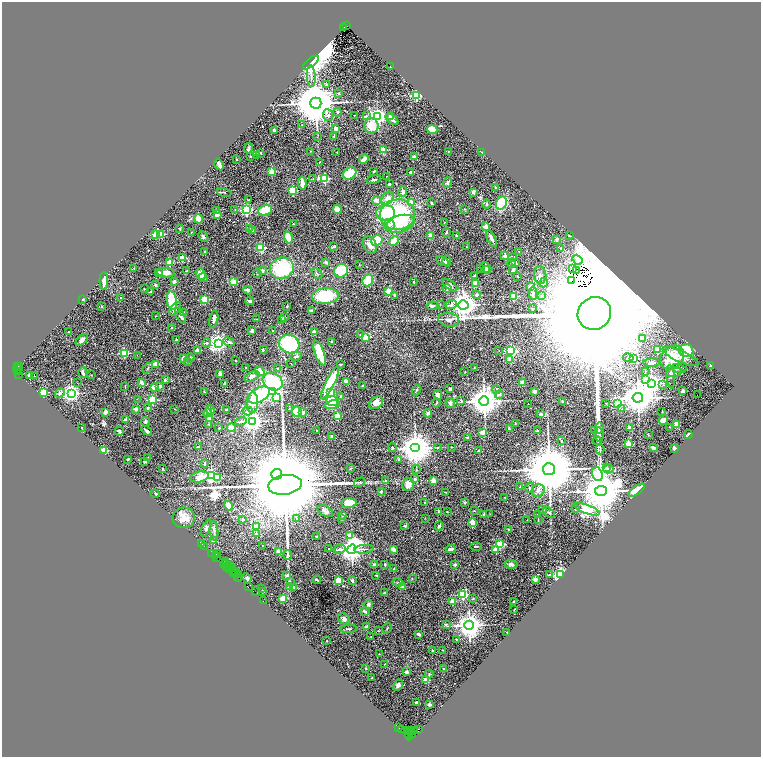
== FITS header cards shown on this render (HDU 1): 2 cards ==
NAXIS1  =                 1517
NAXIS2  =                 1510

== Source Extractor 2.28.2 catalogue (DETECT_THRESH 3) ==
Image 1517 x 1510 px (HDU 1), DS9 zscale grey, zoomed out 1/2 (1 PNG px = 2 x 2 image px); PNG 763 x 759 px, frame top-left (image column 1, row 1510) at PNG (2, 2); each listed source drawn as its Kron ellipse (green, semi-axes under 4 px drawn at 4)
Background 1.26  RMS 0.035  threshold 0.105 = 3 sigma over >= 5 px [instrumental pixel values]
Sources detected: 576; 58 cannot appear on this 1/2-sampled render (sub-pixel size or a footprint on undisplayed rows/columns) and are neither listed nor drawn; of the other 518, the 500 brightest by FLUX_AUTO listed and drawn (18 fainter detections omitted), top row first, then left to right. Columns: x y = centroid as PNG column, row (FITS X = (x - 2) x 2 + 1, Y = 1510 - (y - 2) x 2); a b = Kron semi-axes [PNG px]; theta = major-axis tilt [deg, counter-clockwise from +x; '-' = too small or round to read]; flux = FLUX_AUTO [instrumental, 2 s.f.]
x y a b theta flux
346 26 3 2 - 880
344 27 2 1 - 170
311 62 9 4 39 10000
390 67 2 1 - 2.5
311 76 11 3 -86 22
326 85 3 3 - 9.6
338 93 3 2 - 10
416 95 3 3 - 1000
316 103 6 5 - 43000
337 112 4 3 - 9.4
328 115 6 5 - 18
354 115 3 2 - 3.2
366 116 3 3 - 8.1
378 116 3 3 - 3300
390 116 3 3 - 9.1
392 119 7 3 -39 35
302 124 3 2 - 3.1
371 126 7 7 - 130
336 129 3 3 - 26
432 129 5 4 - 120
274 131 4 2 - 19
334 136 3 2 - 6.8
317 137 3 2 - 2.3
248 148 5 3 - 11
383 150 2 2 - 260
311 151 2 2 - 2.2
337 152 3 2 - 3.2
448 152 2 2 - 3.9
482 152 3 3 - 4.5
261 153 3 2 - 2.9
250 156 2 2 - 5.4
257 156 2 2 - 6.8
415 157 3 3 - 33
237 159 2 2 - 4.7
364 159 5 3 - 26
320 162 2 2 - 2.9
219 165 6 3 -62 29
374 171 3 2 - 7.7
272 172 3 2 - 200
411 172 3 2 - 7.2
350 173 7 5 40 210
386 176 2 2 - 2.4
313 178 2 2 - 2.6
325 179 3 3 - 650
374 180 7 2 12 14
302 183 6 2 -82 71
447 183 5 3 - 11
389 184 2 2 - 15
495 188 2 2 - 14
293 190 3 3 - 440
224 192 7 2 -13 7.4
403 192 5 4 - 18
473 192 2 2 - 55
387 198 7 5 47 37
248 200 3 2 - 3.7
376 200 3 3 - 33
411 202 4 4 - 52
431 203 3 2 - 9.1
501 203 7 5 60 300
487 204 4 3 - 9.6
235 209 2 2 - 3.1
337 209 5 4 - 44
465 209 3 2 - 3
216 210 3 3 - 6.4
246 210 3 3 - 920
265 210 7 5 19 200
385 213 9 7 -2 200
217 215 2 2 - 120
398 215 17 15 5 690
198 219 5 3 - 91
444 223 2 1 - 3.4
293 224 2 2 - 18
400 224 14 8 16 110
389 225 6 5 - 24
486 227 2 2 - 130
249 228 3 3 - 7.6
180 229 4 2 - 7.3
252 231 3 3 - 21
191 232 2 1 - 3.6
446 232 3 2 - 9.2
161 234 3 2 - 210
155 235 2 2 - 140
430 235 3 3 - 43
457 235 2 2 - 30
569 236 3 2 - 4.7
203 237 6 3 -48 14
288 238 6 3 -72 120
491 238 9 3 -64 28
557 239 2 2 - 52
377 240 6 5 - 190
394 241 5 4 - 85
370 245 9 6 -65 43
334 247 3 2 - 12
466 247 2 2 - 3.9
261 248 3 3 - 580
561 248 4 3 - 5.3
518 251 2 2 - 4.5
205 252 3 2 - 11
505 256 2 2 - 67
182 258 2 2 - 210
512 258 2 2 - 65
578 260 5 2 - 7.4
442 261 7 2 -31 9.2
447 261 5 3 - 27
326 262 3 3 - 16
170 263 3 2 - 230
512 263 5 4 - 17
516 263 4 3 - 11
359 265 2 2 - 3.4
134 268 2 2 - 2.3
282 268 12 10 17 430
480 268 3 2 - 2.7
486 268 6 4 -48 14
573 269 3 2 - 10
487 270 4 3 - 8.7
513 270 5 3 - 16
187 271 3 2 - 3.5
262 271 5 4 - 18
341 271 7 6 - 190
576 271 2 1 - 3.1
158 273 3 3 - 31
166 273 9 4 -5 45
257 273 5 3 - 7.6
317 273 6 3 -42 8.2
201 274 6 5 - 52
474 275 2 2 - 4.9
540 275 9 6 -85 20
517 276 2 2 - 15
203 277 4 3 - 15
368 280 6 5 - 130
572 280 3 2 - 11
104 281 9 3 90 46
174 282 3 3 - 24
233 282 3 3 - 300
414 282 3 2 - 5.5
475 283 4 4 - 48
544 283 5 4 - 19
155 285 3 3 - 10
450 285 9 4 -37 25
531 287 2 2 - 110
447 288 4 3 - 20
144 289 3 2 - 2.5
248 290 4 2 - 28
389 291 3 2 - 300
151 292 4 3 - 6.4
533 293 6 4 -90 20
395 295 4 3 - 10
476 295 4 4 - 11
325 296 13 8 6 290
513 296 3 2 - 300
542 296 4 2 - 4.7
121 298 4 4 - 12
83 299 2 2 - 6.4
205 299 3 3 - 330
172 301 9 5 -82 260
250 301 4 2 - 23
440 304 3 2 - 3.6
451 305 6 4 22 26
463 305 5 4 - 6000
287 306 2 2 - 6.1
433 306 5 3 - 16
101 307 2 2 - 16
175 309 8 3 53 17
532 309 2 2 - 24
311 311 3 2 - 14
184 313 4 3 - 6.5
594 313 17 16 - 570000
156 316 2 2 - 3
180 316 8 3 -62 15
284 317 3 3 - 13
214 319 9 3 80 29
257 319 2 2 - 3.6
281 319 2 2 - 7.7
449 320 10 7 -6 25
172 328 3 3 - 5
252 331 2 2 - 60
273 331 2 1 - 2.6
68 332 2 2 - 6.1
314 332 2 2 - 88
360 335 4 3 - 6.7
366 337 3 3 - 310
642 338 3 3 - 32
82 340 7 4 43 23
176 340 2 2 - 27
332 341 2 2 - 27
229 342 6 4 -26 14
206 343 4 3 - 15
218 343 4 3 - 3600
289 344 10 9 - 560
657 349 2 2 - 220
263 350 2 2 - 35
499 350 2 1 - 3.2
197 351 2 2 - 78
511 351 4 3 - 1400
686 351 7 6 - 170
124 353 3 3 - 590
319 353 13 4 -70 230
137 355 2 2 - 4.3
296 356 6 3 27 15
681 356 19 6 -24 59
672 357 13 10 42 150
183 358 2 2 - 83
190 358 4 2 - 5.1
628 358 5 4 - 12
634 358 3 3 - 210
235 360 2 2 - 5
510 360 2 2 - 79
187 361 4 2 - 3.9
291 363 2 1 - 4.2
652 363 8 4 1 18
156 364 4 3 - 65
341 364 3 2 - 6.2
711 365 4 3 - 4.9
20 366 4 2 - 270
17 367 2 1 - 120
246 367 2 1 - 3.6
148 368 6 2 42 7
278 368 3 3 - 6.2
474 368 2 2 - 2.5
18 369 5 3 - 1100
679 369 8 3 -13 18
19 371 2 1 - 290
260 371 5 3 - 120
645 371 3 3 - 6.5
465 372 2 2 - 4.9
674 372 8 4 10 16
83 373 5 2 - 18
220 373 3 2 - 22
19 374 3 1 - 60
29 375 2 2 - 80
91 375 2 2 - 2.9
35 376 2 1 - 12
252 376 8 4 27 22
671 377 12 2 -84 13
165 380 3 2 - 9
645 380 4 3 - 460
346 381 4 2 - 60
142 382 3 3 - 26
273 382 10 8 -30 440
330 382 18 4 64 380
77 383 2 1 - 2.7
224 383 3 2 - 12
522 383 2 2 - 86
651 383 4 3 - 4300
663 385 3 3 - 8.4
125 386 4 2 - 3.2
160 386 2 2 - 34
362 386 3 2 - 6
155 388 4 3 - 59
450 389 3 3 - 14
497 389 4 3 - 8.4
416 390 5 2 - 5.7
204 391 3 2 - 6.3
535 391 2 2 - 110
683 391 2 2 - 70
43 392 3 3 - 480
273 392 3 3 - 2300
60 393 5 4 - 13
72 393 4 3 - 3300
331 393 3 3 - 180
499 394 4 4 - 9.3
259 395 12 7 30 420
438 395 4 4 - 29
698 395 2 1 - 22
341 396 3 2 - 5.5
277 398 3 2 - 190
638 398 5 5 - 16000
137 399 2 2 - 2.4
152 400 3 3 - 450
461 400 4 3 - 7.4
332 401 6 5 - 150
484 401 5 4 - 14000
563 401 4 2 - 4.1
252 403 10 6 89 86
376 403 8 5 36 42
436 403 4 2 - 4.9
450 403 5 4 - 13
606 403 2 2 - 2.6
617 403 4 3 - 880
528 404 2 2 - 5.4
332 405 8 4 10 110
147 408 2 2 - 16
289 408 2 2 - 2.2
136 409 2 2 - 56
175 409 3 2 - 2.4
622 409 3 2 - 5.2
210 410 5 4 - 10
226 410 2 2 - 8.4
248 411 5 4 - 17
297 411 5 4 - 110
662 411 2 1 - 2.7
105 412 2 2 - 92
207 413 4 4 - 20
302 413 2 2 - 67
428 413 4 2 - 19
541 414 2 2 - 36
337 416 3 2 - 260
209 419 3 3 - 29
126 420 2 2 - 84
663 420 5 3 - 41
241 421 6 3 16 17
253 421 4 4 - 5400
145 422 5 3 - 13
515 423 3 2 - 4
209 424 4 3 - 4.8
677 424 4 3 - 57
82 427 2 2 - 11
670 427 2 1 - 3.1
219 428 3 2 - 6.1
231 428 4 4 - 94
599 428 5 2 - 7.3
629 428 2 2 - 89
509 429 2 2 - 9.4
119 431 4 2 - 27
147 431 6 2 -33 16
316 431 2 2 - 2.8
537 431 2 2 - 13
595 431 2 2 - 7.5
483 432 2 2 - 220
599 434 7 2 -79 11
688 434 4 2 - 6.7
648 435 3 2 - 3.5
331 436 3 2 - 11
468 437 3 2 - 11
562 441 3 3 - 4.5
597 441 4 2 - 6.4
628 444 3 2 - 210
198 447 3 2 - 5
437 447 3 2 - 4.2
451 447 3 2 - 3.1
392 448 4 3 - 7.9
415 448 5 4 - 17000
653 448 4 3 - 22
674 448 4 2 - 22
600 450 5 3 - 9.8
104 451 2 2 - 340
479 451 2 2 - 24
148 457 2 1 - 4.1
128 459 2 2 - 12
399 459 2 2 - 13
145 461 3 2 - 8.4
204 464 4 2 - 12
606 467 4 4 - 11
350 468 3 3 - 5.3
162 469 2 1 - 3.3
549 469 6 6 - 78000
609 469 5 4 - 19
416 470 4 2 - 5
277 474 5 5 - 12000
597 474 7 5 -70 1100
211 476 3 3 - 1700
199 477 9 5 14 61
218 477 3 2 - 150
414 479 4 3 - 11
385 480 2 2 - 6.7
433 481 2 2 - 100
359 482 6 3 32 7.3
285 485 17 9 9 200000
408 485 6 6 - 56
520 487 2 2 - 12
530 488 5 3 - 9.4
538 490 7 6 - 28
637 490 9 4 35 82
381 491 2 2 - 14
601 491 6 5 - 29000
445 492 2 1 - 3.4
155 493 4 2 - 4.4
505 497 3 1 - 2.9
424 502 3 2 - 3.2
464 502 4 3 - 6.5
349 503 7 4 -3 100
229 506 5 4 - 62
575 509 2 1 - 4.6
587 509 13 4 -21 2200
542 510 3 2 - 4.7
325 511 8 5 -30 26
439 511 4 2 - 16
475 511 3 2 - 3.5
447 512 2 2 - 3.5
549 513 6 3 -33 9.4
484 514 3 2 - 7.7
490 514 2 1 - 2.3
537 514 3 2 - 3.6
343 515 4 3 - 7.8
184 518 11 10 - 78
425 518 2 2 - 3
296 519 4 3 - 8.7
342 519 4 3 - 6.8
243 520 4 3 - 6.7
527 520 2 1 - 2.2
538 520 3 2 - 3.9
472 522 2 2 - 180
405 526 2 2 - 41
439 526 5 3 - 11
256 527 2 2 - 180
206 528 9 4 67 16
508 529 3 3 - 4.2
214 531 10 3 -85 18
256 533 3 3 - 5.1
349 535 3 2 - 130
317 537 3 3 - 14
213 540 2 2 - 23
202 544 2 1 - 140
500 544 3 3 - 430
205 546 3 2 - 68
262 546 2 1 - 3.5
476 546 6 2 -1 6.5
328 549 2 2 - 3.5
340 549 6 3 14 21
352 549 5 4 - 7300
364 549 10 3 5 15
393 549 4 3 - 50
451 549 5 3 - 21
496 550 2 2 - 120
278 551 2 2 - 54
212 553 3 1 - 180
217 554 3 1 - 63
287 555 5 2 - 7.5
215 556 2 1 - 98
217 558 2 1 - 120
226 562 2 1 - 30
225 564 4 2 - 420
511 564 6 4 -5 24
374 565 3 3 - 19
385 565 4 2 - 7.8
455 565 2 2 - 45
228 566 2 1 - 140
230 566 3 1 - 160
226 567 3 1 - 110
230 569 4 1 - 240
233 569 3 1 - 130
394 569 4 2 - 4.7
234 573 3 2 - 230
236 573 4 1 - 260
238 574 2 1 - 55
287 575 2 2 - 45
376 575 3 2 - 3.9
549 575 3 3 - 11
560 575 3 3 - 1700
237 576 3 1 - 100
239 577 2 1 - 69
247 578 5 3 - 13
412 578 2 2 - 3.1
535 579 2 2 - 97
317 580 4 2 - 8
338 581 2 2 - 230
352 581 3 3 - 11
290 582 3 2 - 2.9
398 582 5 3 - 6
248 587 4 2 - 120
289 587 3 3 - 17
294 587 4 3 - 56
403 587 2 2 - 44
261 588 2 2 - 2.5
262 591 3 3 - 4.6
255 592 3 2 - 120
384 593 2 2 - 5.7
463 595 3 3 - 610
283 598 3 2 - 240
473 599 4 2 - 4.6
263 601 2 1 - 49
452 601 2 2 - 210
514 602 2 2 - 25
368 604 4 4 - 13
514 609 2 2 - 2.5
365 611 5 3 - 13
344 619 6 5 - 17
446 624 4 3 - 9
469 625 5 4 - 9700
366 627 3 2 - 51
387 628 6 2 50 4.7
349 629 8 3 4 11
378 631 3 2 - 2.8
507 632 2 2 - 8.5
419 634 3 2 - 19
371 636 2 2 - 7.9
456 639 3 3 - 4.5
327 641 2 2 - 3.9
432 650 2 2 - 13
443 650 3 2 - 4.3
379 654 2 2 - 2.7
384 664 2 2 - 7.6
365 668 3 2 - 4
444 668 2 2 - 20
406 672 2 2 - 44
429 674 4 2 - 4.9
372 678 2 1 - 2.8
426 680 2 2 - 150
398 685 6 3 62 17
417 703 3 2 - 26
429 704 3 2 - 16
399 728 2 1 - 37
418 729 3 2 - 130
401 730 2 1 - 110
409 730 3 2 - 420
411 731 2 1 - 570
415 731 4 3 - 910
411 733 2 2 - 740
409 734 7 1 90 190
411 735 2 1 - 240
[18 fainter detections neither listed nor drawn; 58 sub-pixel or undisplayed-footprint detections neither listed nor drawn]